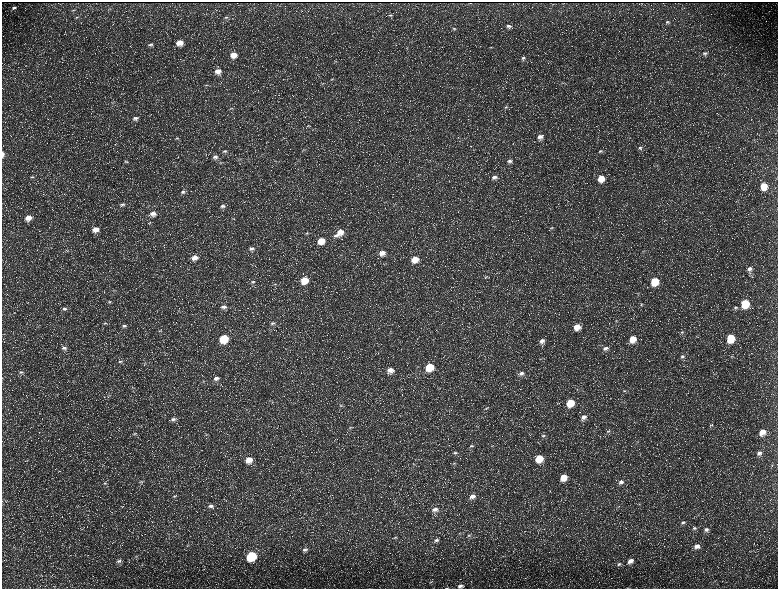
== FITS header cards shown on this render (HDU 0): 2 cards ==
NAXIS1  =                 1552 / length of data axis 1
NAXIS2  =                 1173 / length of data axis 2

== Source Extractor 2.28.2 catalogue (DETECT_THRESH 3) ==
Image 1552 x 1173 px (HDU 0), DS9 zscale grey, zoomed out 1/2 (1 PNG px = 2 x 2 image px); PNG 780 x 591 px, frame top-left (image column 1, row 1173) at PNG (2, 2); no overlay
Background 230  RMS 11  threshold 32.4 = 3 sigma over >= 5 px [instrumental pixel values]
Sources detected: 187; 37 cannot appear on this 1/2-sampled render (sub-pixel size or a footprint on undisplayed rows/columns) and are not listed; the other 150 listed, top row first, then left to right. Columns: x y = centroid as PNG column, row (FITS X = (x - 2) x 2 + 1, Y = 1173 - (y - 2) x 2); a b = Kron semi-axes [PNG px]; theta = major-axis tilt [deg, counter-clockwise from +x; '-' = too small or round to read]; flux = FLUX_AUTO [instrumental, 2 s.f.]
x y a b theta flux
470 3 3 1 - 820
14 8 7 4 17 5600
73 10 6 3 2 2000
390 15 6 3 5 3300
77 17 6 3 -4 2600
226 17 7 4 19 4100
667 22 5 4 - 3200
508 26 7 5 6 7100
454 29 6 4 1 4100
179 42 7 6 - 25000
151 44 7 4 15 5500
490 47 5 3 - 2100
705 53 6 4 1 4800
234 55 7 6 - 24000
523 58 6 4 13 4400
336 61 4 2 - 1700
218 71 7 6 - 17000
332 79 5 3 - 2000
206 85 6 3 5 2700
506 107 7 4 7 3500
231 109 7 4 10 3600
135 118 7 5 16 7300
308 126 7 3 -1 2400
540 137 6 5 - 11000
177 138 6 4 11 3600
640 148 6 5 - 4500
304 150 5 3 - 2500
225 151 9 5 1 6900
600 151 6 4 18 3500
3 154 6 3 -90 7200
215 157 8 6 6 8700
126 161 6 3 -2 2900
275 161 5 3 - 2600
510 161 6 5 - 6600
221 162 7 3 5 3700
32 177 7 3 1 3100
494 177 7 6 - 10000
601 178 6 6 - 33000
763 186 6 5 - 36000
183 192 7 5 -3 7200
122 204 7 5 14 5400
223 206 8 6 19 9600
153 214 8 6 6 16000
28 218 6 5 - 21000
233 218 7 1 -27 1200
149 223 6 3 1 2800
551 228 6 4 13 2900
95 229 7 6 - 19000
340 232 7 6 - 21000
307 233 5 3 - 2900
335 236 8 4 0 5800
321 241 6 6 - 32000
252 248 8 5 6 7100
67 250 5 1 - 1300
643 251 5 2 - 1500
382 253 6 6 - 16000
341 255 3 2 - 1200
195 258 7 6 - 17000
415 259 7 6 - 29000
749 269 6 5 - 8200
486 277 7 4 17 3900
304 280 6 6 - 41000
654 281 6 6 - 65000
253 282 7 4 16 4300
275 284 5 3 - 2100
114 290 6 3 12 2500
519 290 4 2 - 1600
638 294 4 3 - 1700
109 302 6 4 13 3100
745 303 6 5 - 88000
641 305 5 2 - 2100
224 307 8 5 4 8900
735 308 6 4 18 4700
64 309 7 5 2 6700
616 321 5 3 - 2300
105 323 5 4 - 3200
273 323 7 4 19 5200
124 326 7 5 7 6200
577 327 7 6 - 25000
160 331 5 3 - 3300
682 332 6 4 10 3500
224 338 6 6 - 91000
730 338 6 6 - 75000
633 339 7 6 - 32000
542 341 7 6 - 11000
599 345 5 2 - 1300
64 348 8 5 9 7400
605 348 8 5 23 8700
732 356 5 3 - 2100
682 357 6 5 - 5200
120 361 8 4 -4 5400
144 363 4 2 - 1800
429 367 6 6 - 62000
390 370 6 5 - 15000
21 372 7 5 -2 6300
521 373 7 5 14 9100
216 378 8 6 6 11000
133 388 5 3 - 2500
624 391 5 3 - 2700
269 401 4 3 - 1400
570 403 6 6 - 52000
341 406 5 4 - 2900
486 408 6 4 23 3600
584 417 7 6 - 12000
173 419 7 4 7 7100
711 425 6 3 28 2000
350 427 5 3 - 2400
608 431 6 4 21 3900
762 432 7 6 - 23000
135 433 7 3 10 3000
206 435 6 3 4 2600
543 436 6 5 - 5600
30 437 4 2 - 1700
637 441 3 3 - 1800
471 446 7 4 20 5800
492 446 5 2 - 1800
455 453 7 4 9 5300
759 453 7 5 26 9000
539 458 7 6 - 52000
249 460 7 6 - 24000
26 461 6 2 -5 1400
454 463 5 3 - 2700
413 464 4 2 - 1600
772 465 3 2 - 1500
563 477 7 5 44 32000
141 481 5 4 - 2800
621 482 7 5 33 7500
105 483 6 3 2 3000
175 496 7 5 9 4800
472 496 8 6 25 14000
211 506 8 6 -5 10000
435 509 8 5 17 11000
683 522 6 4 16 4900
694 528 6 5 - 5000
706 529 7 5 25 7800
469 535 6 4 16 4400
395 538 6 3 7 2900
436 540 7 5 16 6300
187 546 5 2 - 1800
697 546 8 6 29 12000
14 547 3 2 - 1400
305 549 8 5 12 7500
136 556 4 2 - 1600
251 556 6 5 - 160000
119 561 7 5 11 5300
630 561 7 5 33 13000
619 564 6 4 27 4100
431 582 5 2 - 1600
460 586 7 5 11 8000
446 588 4 2 - 1300
At the frame edge (FLAGS 8, measured only in part): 3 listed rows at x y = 3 154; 460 586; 446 588
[37 sub-pixel or undisplayed-footprint detections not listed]